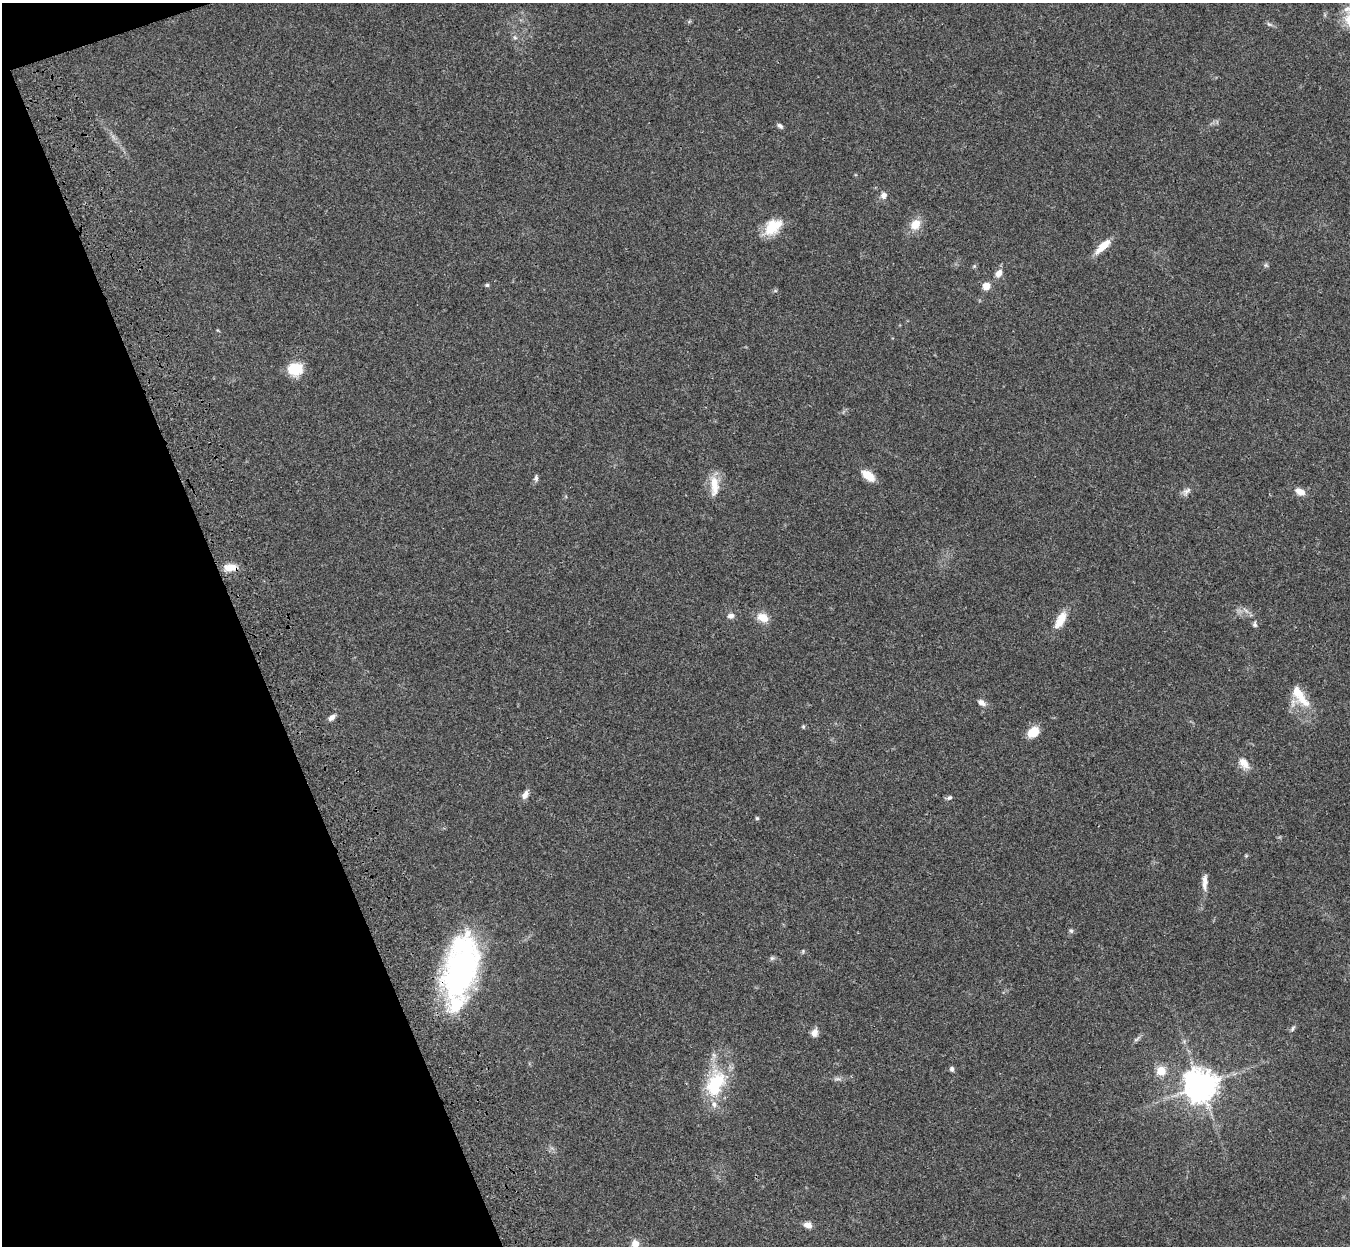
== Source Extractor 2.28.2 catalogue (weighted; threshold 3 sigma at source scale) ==
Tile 5 of 4 x 4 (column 1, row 2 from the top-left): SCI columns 117-1464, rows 2816-4059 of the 5621 x 5509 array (HDU 1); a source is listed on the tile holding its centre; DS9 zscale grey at full resolution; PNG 1352 x 1248 px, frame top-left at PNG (2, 3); no overlay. Shown black and unused: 18% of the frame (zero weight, under 3 of 4 exposures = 6% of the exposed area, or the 3 px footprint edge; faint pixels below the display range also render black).
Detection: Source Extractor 2.28.2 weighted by HDU 2 'WHT'; one run over the whole footprint, this tile lists its part. Background 0.0467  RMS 0.0051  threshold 0.0232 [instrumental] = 3 sigma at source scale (4.5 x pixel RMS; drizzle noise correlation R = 1.50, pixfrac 1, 0.05/0.05 arcsec/px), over >= 5 px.
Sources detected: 50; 3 inside a brighter listed object's ellipse — not listed separately; the other 47 listed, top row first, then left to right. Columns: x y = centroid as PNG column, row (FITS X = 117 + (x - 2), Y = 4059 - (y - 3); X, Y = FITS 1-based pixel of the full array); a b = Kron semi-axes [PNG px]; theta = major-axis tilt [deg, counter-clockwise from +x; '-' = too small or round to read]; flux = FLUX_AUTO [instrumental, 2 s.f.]
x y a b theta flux
1269 24 8 4 -36 0.9
515 38 6 4 -19 0.81
780 126 8 5 -38 1.3
884 195 9 8 - 2.4
915 224 13 10 51 6.8
773 227 24 15 40 12
1103 246 23 8 43 7
1266 265 6 5 - 0.85
974 266 5 5 - 0.64
999 273 10 7 52 3.4
487 285 6 5 - 0.73
986 286 7 7 - 4.9
295 369 16 13 7 13
868 476 15 8 -37 7.2
536 478 8 5 -81 1.3
714 485 28 11 -88 8.4
1187 491 14 7 43 2.4
1300 492 12 8 -26 4.2
230 568 17 8 -2 5.6
731 616 9 7 5 2
763 618 13 10 -22 6.2
1060 620 23 10 60 7.8
1255 624 7 6 - 1.1
1300 695 35 11 -54 12
981 702 10 7 -36 2.3
332 717 9 6 45 2
803 727 6 4 -70 0.65
1033 732 13 10 41 7.4
1244 763 17 10 -55 4.8
525 795 12 7 60 2.7
950 797 7 5 39 1.1
757 818 5 5 - 0.69
1246 856 6 4 19 0.56
1205 882 22 6 89 3.8
1071 931 6 5 - 1
772 958 6 6 - 0.96
460 972 62 31 72 130
1292 1029 9 5 61 1.1
814 1032 10 8 59 3
1136 1039 11 3 35 0.98
952 1069 6 5 - 1.3
1161 1071 5 5 - 22
838 1079 9 4 0 1.3
715 1084 38 22 64 28
1200 1086 10 10 - 810
808 1225 10 7 -14 2.9
635 1244 9 8 - 4.1
Overlapping masked pixels (flux is a lower limit): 2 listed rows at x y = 230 568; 460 972
Isophote crosses this tile's border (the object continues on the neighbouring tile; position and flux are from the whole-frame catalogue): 1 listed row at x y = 635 1244